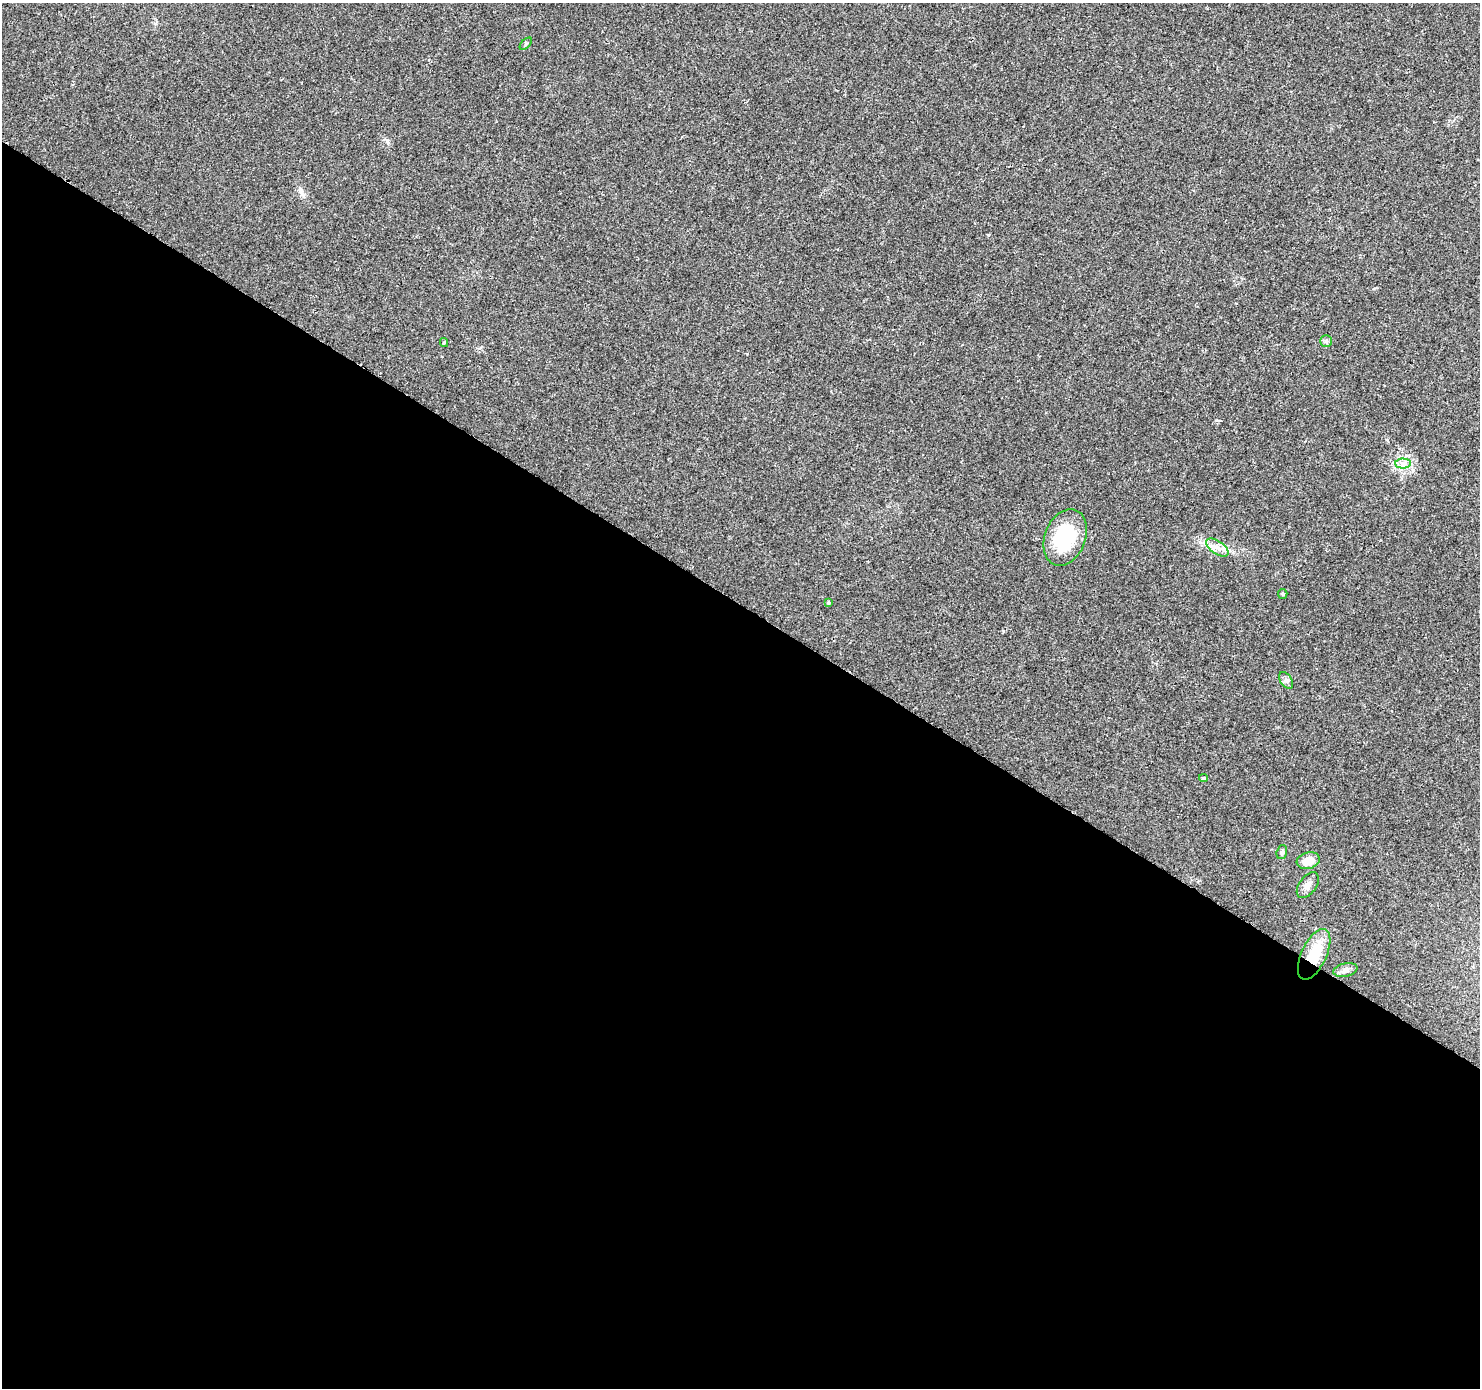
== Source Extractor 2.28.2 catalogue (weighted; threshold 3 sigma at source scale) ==
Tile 14 of 4 x 4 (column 2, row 4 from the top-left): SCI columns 1497-2974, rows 261-1646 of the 5937 x 5994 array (HDU 1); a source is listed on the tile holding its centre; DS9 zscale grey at full resolution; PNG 1482 x 1390 px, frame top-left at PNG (2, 3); each listed source drawn as its Kron ellipse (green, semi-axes under 4 px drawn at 4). Shown black and unused: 57% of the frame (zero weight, under 2 of 3 exposures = <1% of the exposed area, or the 3 px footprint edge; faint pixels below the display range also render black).
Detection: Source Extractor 2.28.2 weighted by HDU 2 'WHT'; one run over the whole footprint, this tile lists its part. Background 0.0277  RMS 0.0055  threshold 0.0247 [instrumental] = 3 sigma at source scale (4.5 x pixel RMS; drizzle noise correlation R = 1.50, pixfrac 1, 0.0396/0.0396 arcsec/px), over >= 5 px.
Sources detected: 15; all 15 listed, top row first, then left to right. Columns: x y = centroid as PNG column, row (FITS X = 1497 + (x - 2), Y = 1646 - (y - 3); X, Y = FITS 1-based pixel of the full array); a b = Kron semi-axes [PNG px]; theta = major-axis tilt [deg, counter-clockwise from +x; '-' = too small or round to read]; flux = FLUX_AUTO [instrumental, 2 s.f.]
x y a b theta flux
526 44 8 3 45 0.7
1326 341 5 5 - 1.1
444 342 4 4 - 0.57
1403 464 7 5 -2 1.8
1065 537 29 20 68 32
1217 547 13 6 -34 3.9
1283 594 5 4 - 0.67
829 603 3 3 - 1.8
1286 680 9 6 -54 1.7
1203 778 4 3 - 3.5
1282 852 7 5 72 1.2
1308 861 12 8 15 6.9
1308 885 15 8 54 3.3
1314 954 27 12 65 20
1345 970 12 6 12 2.5
Overlapping masked pixels (flux is a lower limit): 1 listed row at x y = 1314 954
Unlisted compact peaks at least as high as the median listed source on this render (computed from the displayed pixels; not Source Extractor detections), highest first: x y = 387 141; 988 235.